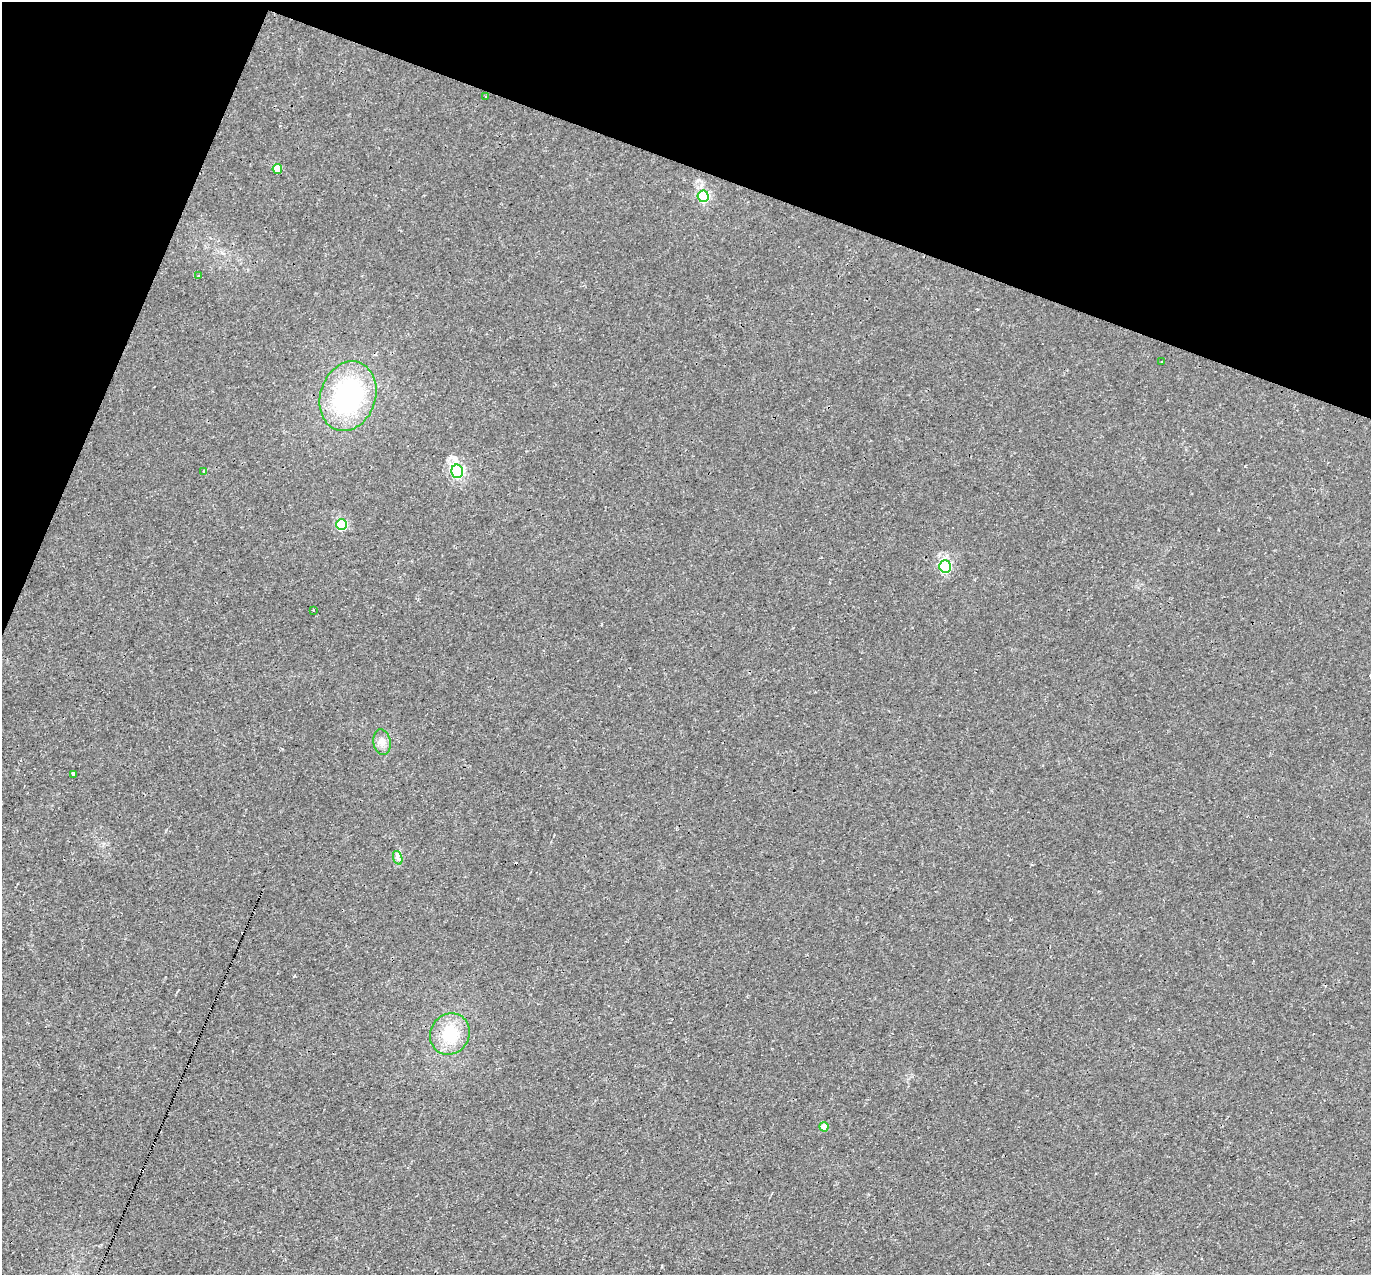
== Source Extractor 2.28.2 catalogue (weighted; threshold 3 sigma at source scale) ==
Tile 2 of 4 x 4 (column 2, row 1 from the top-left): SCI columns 1370-2738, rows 4085-5357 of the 5475 x 5491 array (HDU 1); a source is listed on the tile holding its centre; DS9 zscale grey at full resolution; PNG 1373 x 1277 px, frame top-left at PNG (2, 2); each listed source drawn as its Kron ellipse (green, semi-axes under 4 px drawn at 4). Shown black and unused: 18% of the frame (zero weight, under 3 of 4 exposures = <1% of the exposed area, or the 3 px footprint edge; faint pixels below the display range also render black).
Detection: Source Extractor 2.28.2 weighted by HDU 2 'WHT'; one run over the whole footprint, this tile lists its part. Background 0.0011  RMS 0.0017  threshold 0.00757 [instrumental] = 3 sigma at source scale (4.5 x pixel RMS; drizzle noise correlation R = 1.50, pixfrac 1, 0.05/0.05 arcsec/px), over >= 5 px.
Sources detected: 19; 3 cosmic-ray / hot-pixel residue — neither listed nor drawn; the other 16 listed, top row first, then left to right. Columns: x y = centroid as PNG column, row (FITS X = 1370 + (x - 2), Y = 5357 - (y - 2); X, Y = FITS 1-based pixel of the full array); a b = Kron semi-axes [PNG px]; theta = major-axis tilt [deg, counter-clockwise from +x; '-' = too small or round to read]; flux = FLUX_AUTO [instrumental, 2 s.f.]
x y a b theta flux
485 96 3 3 - 0.18
277 169 5 5 - 4.6
703 196 5 5 - 20
198 276 4 3 - 0.17
1162 361 3 2 - 0.12
348 396 35 27 71 24
457 471 7 6 - 30
204 472 3 2 - 0.32
341 525 5 5 - 13
945 567 6 5 - 22
313 610 3 2 - 0.16
382 742 13 8 -81 1.1
74 774 3 3 - 1.2
398 858 7 4 -71 0.46
450 1034 21 19 60 6.1
824 1127 4 4 - 2.2
Unlisted compact peaks at least as high as the median listed source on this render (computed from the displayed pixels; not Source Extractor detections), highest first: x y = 1245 466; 294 976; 698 180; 282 749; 166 830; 1010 920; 977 309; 662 1265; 821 557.